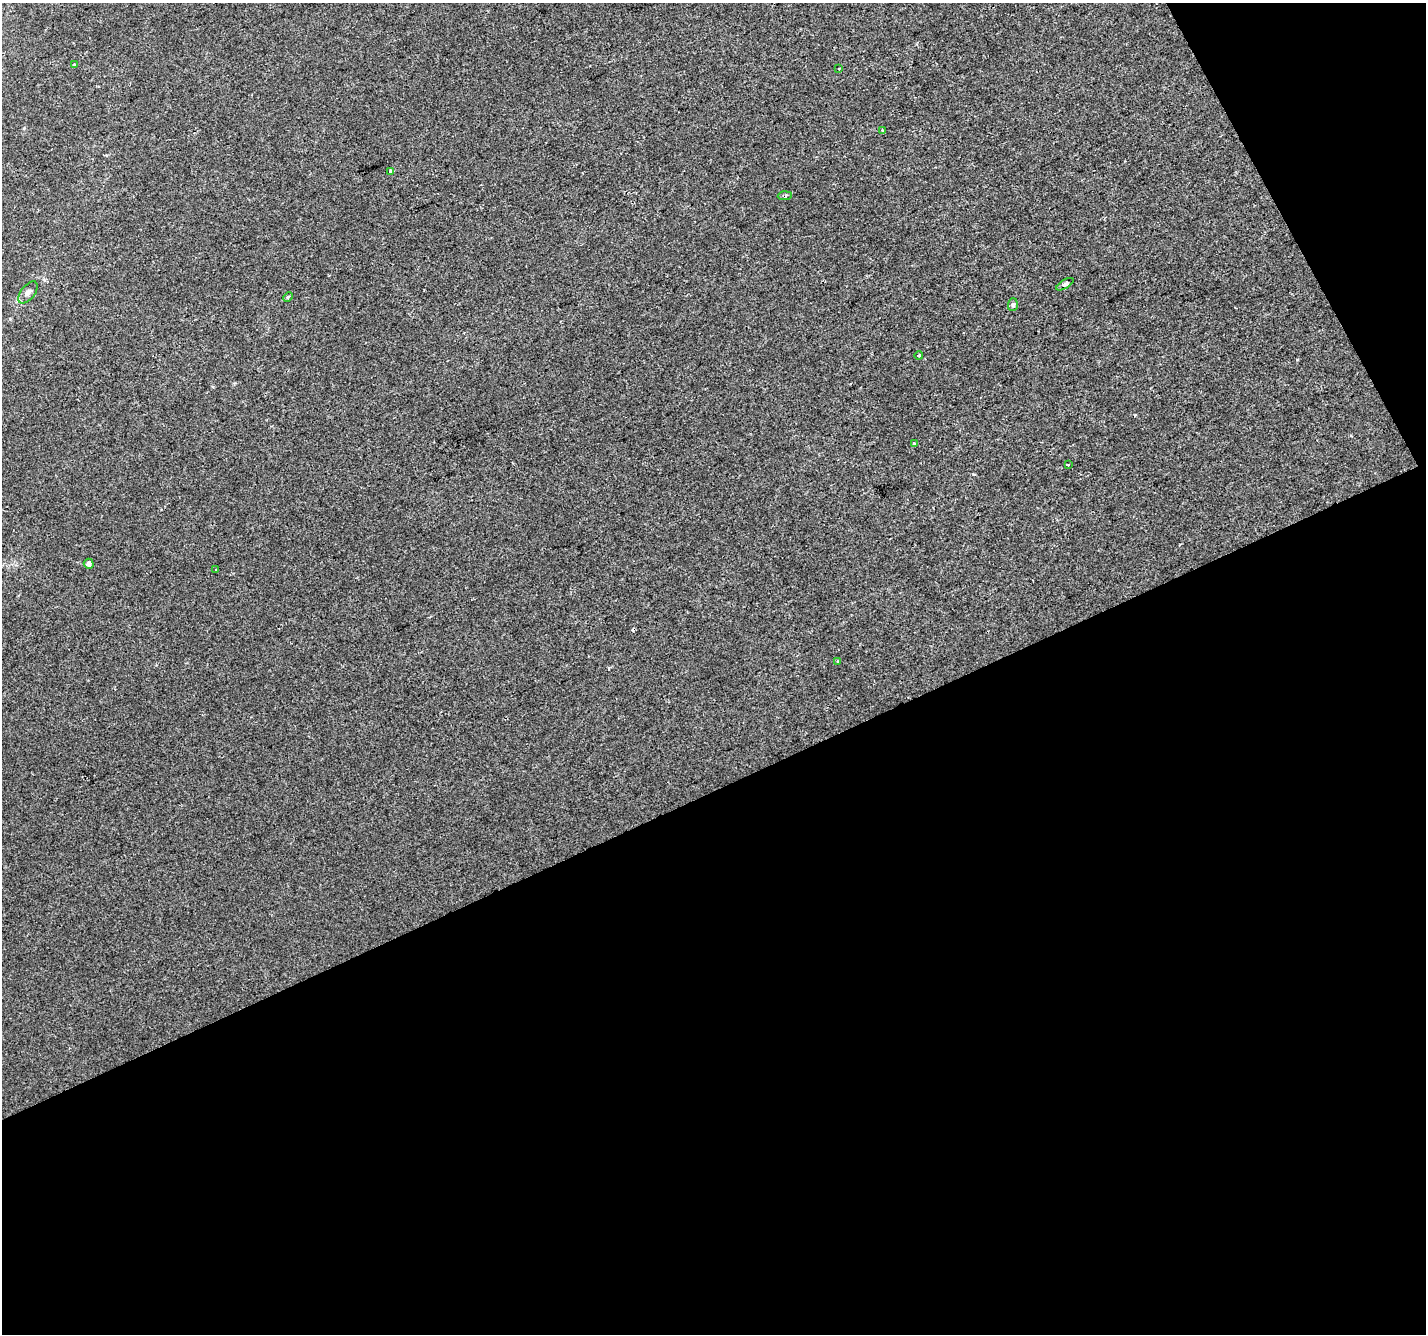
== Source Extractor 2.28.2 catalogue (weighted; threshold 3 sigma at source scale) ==
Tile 4 of 2 x 2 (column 2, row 2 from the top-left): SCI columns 1425-2848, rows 56-1387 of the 2849 x 2792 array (HDU 1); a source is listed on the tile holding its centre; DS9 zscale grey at full resolution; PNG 1428 x 1336 px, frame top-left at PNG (2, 3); each listed source drawn as its Kron ellipse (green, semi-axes under 4 px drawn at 4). Shown black and unused: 44% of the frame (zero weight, under 2 of 3 exposures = <1% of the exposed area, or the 3 px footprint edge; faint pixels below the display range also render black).
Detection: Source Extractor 2.28.2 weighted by HDU 2 'WHT'; one run over the whole footprint, this tile lists its part. Background 2.78e-05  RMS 0.0041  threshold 0.0185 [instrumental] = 3 sigma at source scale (4.5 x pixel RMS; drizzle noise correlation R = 1.50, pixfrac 1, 0.0396/0.0396 arcsec/px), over >= 5 px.
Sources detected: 18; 3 cosmic-ray / hot-pixel residue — neither listed nor drawn; the other 15 listed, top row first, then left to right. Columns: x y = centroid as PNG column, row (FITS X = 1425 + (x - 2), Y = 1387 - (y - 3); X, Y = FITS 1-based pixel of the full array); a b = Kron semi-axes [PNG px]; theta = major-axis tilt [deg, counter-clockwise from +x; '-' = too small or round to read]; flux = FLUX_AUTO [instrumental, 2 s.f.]
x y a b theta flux
74 65 3 3 - 0.42
839 68 3 3 - 0.85
883 131 3 3 - 2
391 172 4 3 - 3.5
785 196 7 4 5 0.74
1065 284 10 4 31 0.97
28 292 13 7 51 1.7
288 297 5 4 - 0.59
1013 305 6 5 - 0.8
919 355 4 3 - 0.53
915 443 4 2 - 0.61
1068 465 3 2 - 0.31
89 564 5 5 - 1.5
215 570 3 2 - 0.31
837 662 3 3 - 0.68